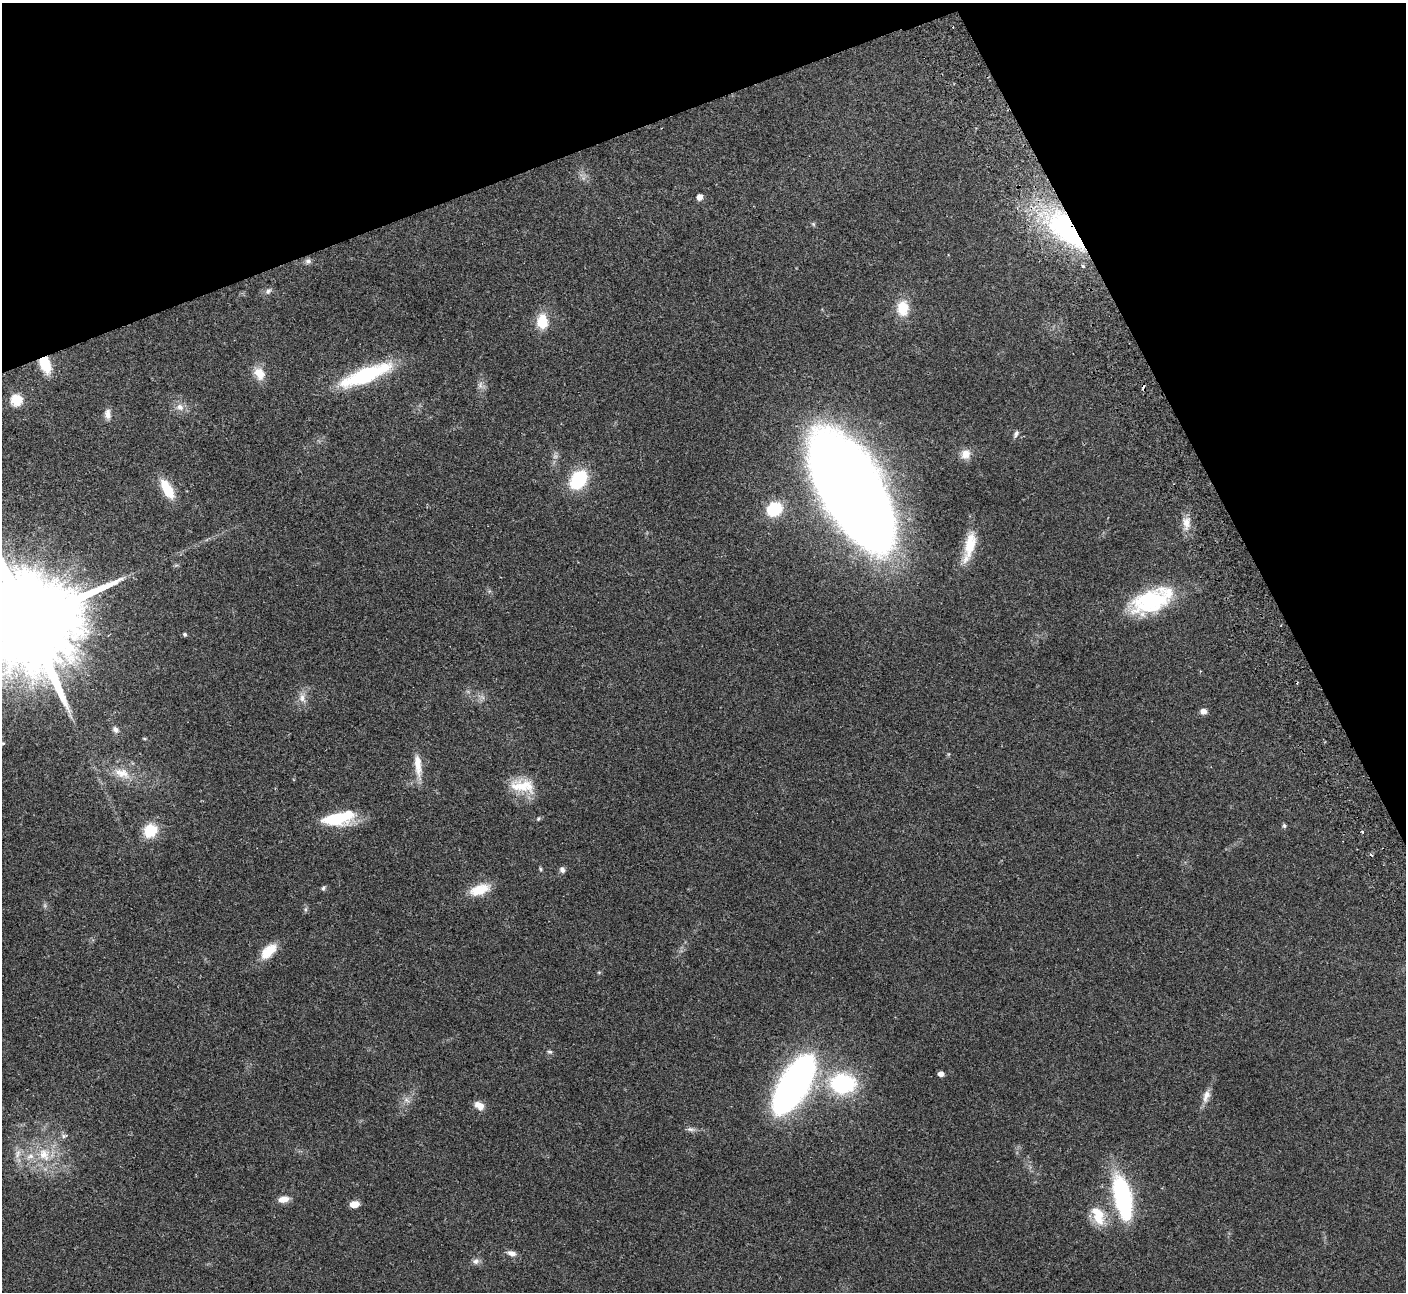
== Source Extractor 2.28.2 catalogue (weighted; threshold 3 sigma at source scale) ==
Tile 3 of 4 x 4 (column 3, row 1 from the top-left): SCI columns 2862-4265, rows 4057-5346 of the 5725 x 5660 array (HDU 1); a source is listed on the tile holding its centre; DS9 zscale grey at full resolution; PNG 1408 x 1294 px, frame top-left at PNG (2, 3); no overlay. Shown black and unused: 20% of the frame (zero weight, under 2 of 3 exposures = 3% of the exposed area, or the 3 px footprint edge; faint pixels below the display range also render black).
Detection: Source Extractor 2.28.2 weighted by HDU 2 'WHT'; one run over the whole footprint, this tile lists its part. Background 0.103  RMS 0.0083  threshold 0.0371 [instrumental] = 3 sigma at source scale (4.5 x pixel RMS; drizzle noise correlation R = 1.50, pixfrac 1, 0.05/0.05 arcsec/px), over >= 5 px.
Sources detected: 73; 2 too faint to see at this stretch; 1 inside a brighter object's white glare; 5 cosmic-ray / hot-pixel residue — not listed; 3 inside a brighter listed object's ellipse — not listed separately; the other 62 listed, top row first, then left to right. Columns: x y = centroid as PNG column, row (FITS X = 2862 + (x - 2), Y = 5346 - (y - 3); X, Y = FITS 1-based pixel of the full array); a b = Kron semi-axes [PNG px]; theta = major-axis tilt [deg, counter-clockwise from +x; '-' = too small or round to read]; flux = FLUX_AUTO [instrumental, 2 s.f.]
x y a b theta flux
699 197 5 5 - 7.8
813 224 6 5 - 1.3
1067 230 56 24 -44 170
308 261 9 7 24 2.5
268 291 9 6 45 2.8
903 308 16 12 86 20
542 322 12 9 -88 24
45 364 14 9 -69 28
259 373 16 12 -61 12
366 375 56 14 22 77
480 385 12 7 83 3.8
17 400 6 6 - 65
180 407 10 9 - 5.8
108 414 13 8 -84 4.9
1016 434 11 6 63 2.4
966 454 13 11 56 7.9
578 479 13 9 52 81
167 489 23 10 -61 23
853 492 89 38 -60 2400
774 509 12 11 - 37
1186 523 17 10 -85 8.8
970 545 37 13 78 24
1151 601 52 24 23 71
27 622 36 26 17 28000
185 634 5 5 - 1.5
482 697 9 5 -44 2.3
302 698 13 9 -84 6.3
1203 711 8 7 - 3.9
115 730 10 7 -46 3
144 738 6 3 -2 0.84
3 743 5 3 - 0.82
418 766 35 9 -84 13
122 773 26 13 -22 16
522 785 34 18 -8 24
335 819 37 15 -2 35
538 819 6 4 87 1.1
1284 826 5 5 - 1.4
150 830 12 10 42 29
540 869 6 4 -69 1
562 870 8 7 - 2.7
323 888 7 5 69 1.5
480 889 23 11 18 20
306 909 7 4 90 1.5
268 951 21 11 44 18
599 972 6 3 18 0.9
550 1052 7 5 -14 1.6
941 1074 4 4 - 5.3
843 1083 21 16 -4 95
794 1085 51 22 59 350
1206 1096 19 9 73 6.6
406 1100 10 6 -50 3.4
479 1106 12 8 -35 7.9
691 1129 12 6 -9 2.9
64 1136 9 6 12 2.3
18 1154 14 7 68 5.4
44 1154 22 17 -68 25
1123 1198 48 17 -78 110
284 1199 12 7 9 7.8
354 1204 9 7 6 7.5
1098 1216 28 14 -68 20
511 1253 12 7 -17 4.7
476 1261 10 8 18 3.5
Overlapping masked pixels (flux is a lower limit): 2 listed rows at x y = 1067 230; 45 364
Isophote crosses this tile's border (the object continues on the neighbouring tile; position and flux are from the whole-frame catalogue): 1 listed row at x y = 27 622